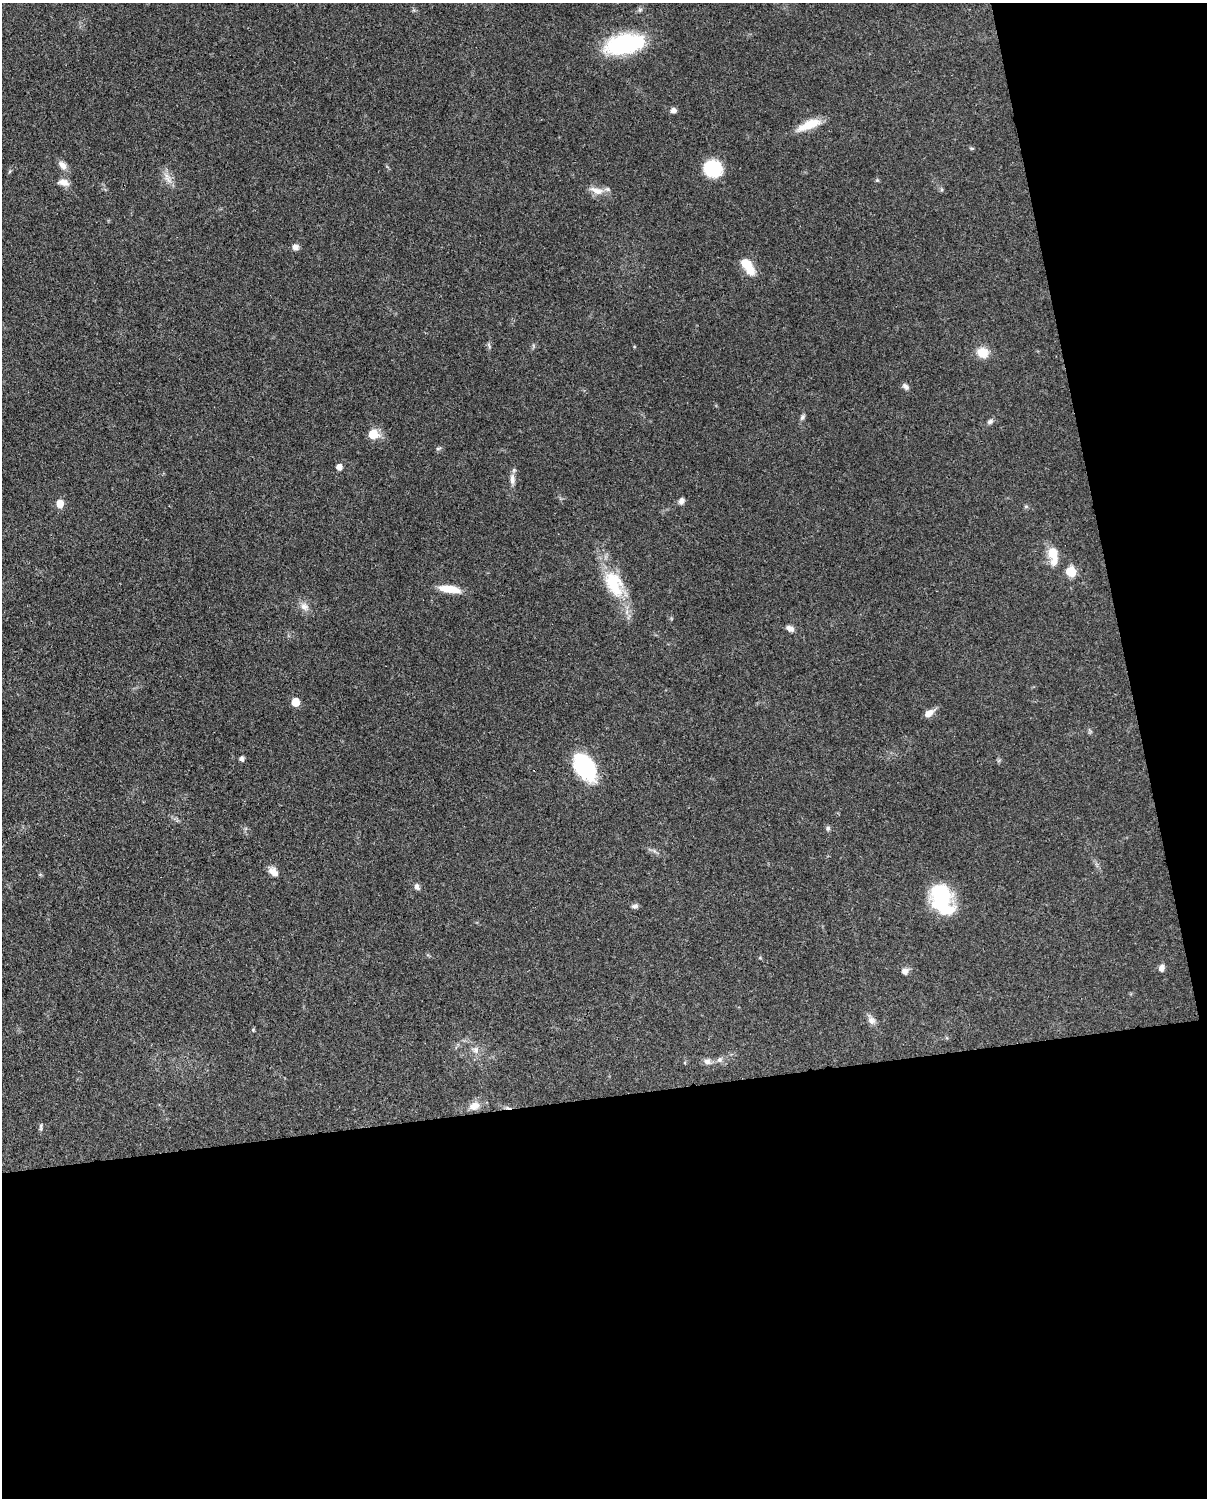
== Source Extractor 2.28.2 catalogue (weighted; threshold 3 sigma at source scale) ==
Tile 12 of 4 x 3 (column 4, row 3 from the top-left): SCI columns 3711-4915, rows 272-1767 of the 5006 x 4913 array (HDU 1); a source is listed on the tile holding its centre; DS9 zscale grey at full resolution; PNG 1209 x 1500 px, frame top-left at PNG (2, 3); no overlay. Shown black and unused: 33% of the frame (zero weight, under 3 of 4 exposures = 7% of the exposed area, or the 3 px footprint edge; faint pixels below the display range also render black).
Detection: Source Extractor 2.28.2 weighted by HDU 2 'WHT'; one run over the whole footprint, this tile lists its part. Background 0.0959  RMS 0.004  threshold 0.018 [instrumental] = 3 sigma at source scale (4.5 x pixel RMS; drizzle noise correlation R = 1.50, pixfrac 1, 0.05/0.05 arcsec/px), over >= 5 px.
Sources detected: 45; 1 inside a brighter object's white glare — not listed; the other 44 listed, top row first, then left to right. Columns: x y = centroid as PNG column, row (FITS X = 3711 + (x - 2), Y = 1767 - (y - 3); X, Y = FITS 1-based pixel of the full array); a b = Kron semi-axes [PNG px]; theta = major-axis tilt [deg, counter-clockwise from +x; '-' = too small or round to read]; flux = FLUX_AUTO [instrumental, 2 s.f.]
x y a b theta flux
624 44 36 16 11 47
673 110 7 6 - 1.5
809 125 29 10 22 8.1
63 165 13 8 -52 2.4
713 168 15 13 -7 19
167 178 8 5 37 1.4
63 182 14 9 -12 2.8
597 191 19 9 -21 4.3
295 247 8 7 - 1.7
748 267 22 10 -56 8.1
983 352 13 11 -24 6.1
905 386 9 6 -42 1.3
802 417 9 5 54 0.91
990 422 9 6 33 1.1
373 434 6 6 - 15
438 448 8 4 9 0.65
339 467 5 5 - 2.8
512 479 15 6 -88 2.3
681 501 7 6 - 1.9
60 504 6 5 - 7
1053 556 27 11 -81 7.2
1071 571 6 5 - 20
614 584 38 22 -65 19
450 589 24 8 -8 7.2
304 606 10 10 - 2.6
790 628 10 7 -28 1.9
295 702 5 5 - 9.5
929 713 11 7 38 3.2
242 759 5 4 - 1.5
585 767 25 15 -58 40
828 828 6 6 - 0.75
274 872 13 8 -42 2.9
417 887 7 6 - 1.4
942 903 30 21 -43 23
635 906 9 5 12 1
1161 968 8 6 62 1.9
905 971 7 7 - 2
871 1020 11 9 -54 2.1
253 1030 5 4 - 0.45
476 1050 10 8 -78 2.1
719 1060 7 7 - 1.2
707 1061 11 8 -11 1.8
474 1106 14 10 20 3.5
41 1127 11 4 90 0.79
Overlapping masked pixels (flux is a lower limit): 1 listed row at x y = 585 767